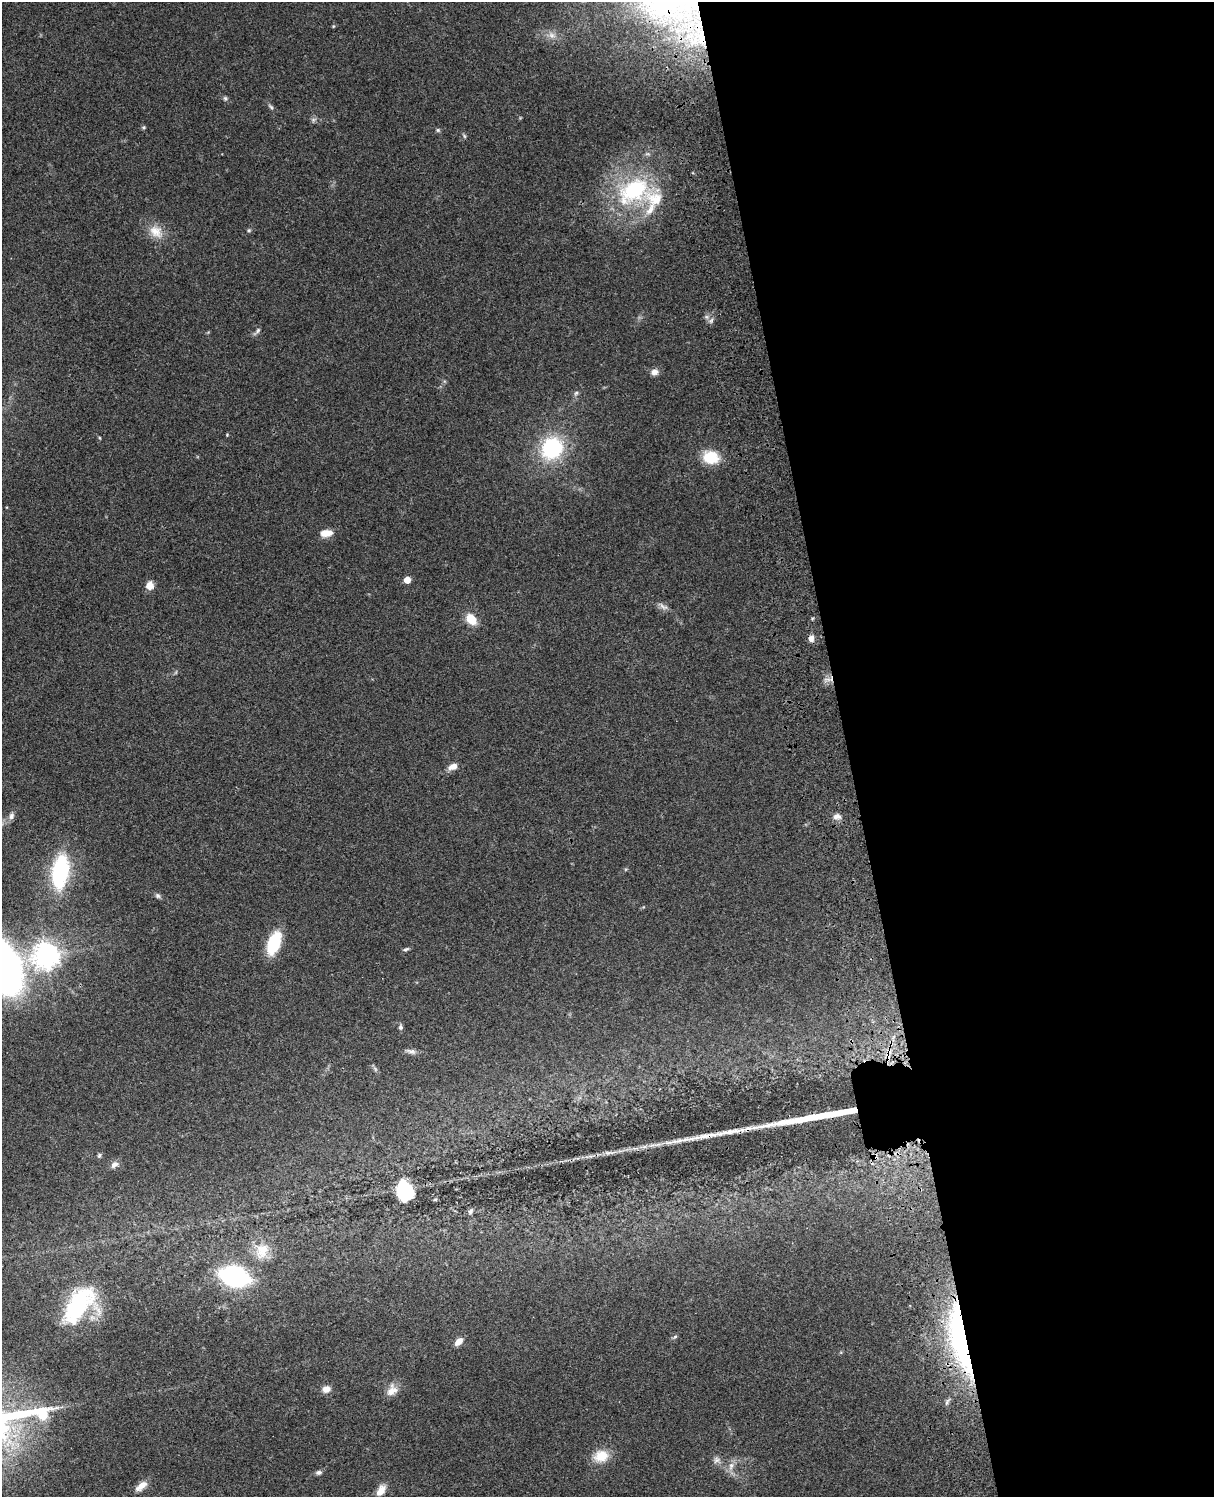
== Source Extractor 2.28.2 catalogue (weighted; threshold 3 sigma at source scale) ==
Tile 8 of 4 x 3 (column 4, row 2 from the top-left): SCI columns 3757-4968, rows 1773-3267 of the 5087 x 4926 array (HDU 1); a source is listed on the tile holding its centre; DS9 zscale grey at full resolution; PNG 1216 x 1499 px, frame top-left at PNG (2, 2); no overlay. Shown black and unused: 31% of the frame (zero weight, under 3 of 4 exposures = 6% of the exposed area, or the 3 px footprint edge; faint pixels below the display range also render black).
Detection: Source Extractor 2.28.2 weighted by HDU 2 'WHT'; one run over the whole footprint, this tile lists its part. Background 0.099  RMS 0.0063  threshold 0.0285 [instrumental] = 3 sigma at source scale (4.5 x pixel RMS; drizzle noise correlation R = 1.50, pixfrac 1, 0.05/0.05 arcsec/px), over >= 5 px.
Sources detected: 57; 1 cosmic-ray / hot-pixel residue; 2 long thin detections or spike segments (spike, bleed or trail) — not listed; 2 inside a brighter listed object's ellipse — not listed separately; the other 52 listed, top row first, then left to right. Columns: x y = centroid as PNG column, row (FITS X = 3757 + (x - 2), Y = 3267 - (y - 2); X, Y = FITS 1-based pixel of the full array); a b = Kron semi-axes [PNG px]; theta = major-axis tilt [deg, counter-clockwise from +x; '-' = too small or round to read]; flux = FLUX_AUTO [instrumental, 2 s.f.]
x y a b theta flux
552 35 11 8 -36 3.7
225 98 6 5 - 1.1
271 107 10 4 -40 1.4
313 120 7 4 72 1.3
144 127 5 5 - 0.84
438 130 5 5 - 0.95
464 136 6 4 -71 0.86
633 190 46 30 31 70
249 230 5 4 - 0.9
156 231 21 15 -38 10
711 320 9 4 59 1.4
257 331 12 4 48 1.6
654 372 9 8 - 3.3
576 393 6 6 - 1.3
227 435 4 4 - 0.55
100 438 5 3 - 0.56
552 448 23 20 55 55
711 457 19 14 -12 17
326 533 14 8 8 6.4
407 580 5 5 - 10
150 585 8 7 - 6.7
663 606 16 5 -33 2.8
471 619 11 8 -45 12
811 638 9 7 76 3
453 767 11 7 22 4.6
11 816 9 7 76 2.4
837 816 11 7 4 3.3
60 871 33 15 81 63
158 896 7 6 - 1.5
274 943 22 11 70 31
406 949 8 4 21 1.3
46 956 9 9 - 510
400 1027 7 6 - 1.5
411 1051 15 6 -13 2.7
99 1156 6 5 - 1.2
114 1165 11 7 35 2.7
404 1191 15 12 -76 41
470 1211 9 5 58 1.5
262 1251 23 18 69 14
234 1276 18 11 -15 140
79 1304 41 23 53 63
675 1337 6 5 - 1
959 1337 88 19 -79 120
459 1341 10 6 43 4.6
326 1389 9 8 - 4.6
392 1390 16 12 52 6.4
601 1456 20 16 15 12
716 1460 10 8 53 2.5
731 1466 12 7 65 3.7
319 1472 8 6 2 1.7
141 1486 16 7 39 5.9
381 1491 12 7 57 6.9
Overlapping masked pixels (flux is a lower limit): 1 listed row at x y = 959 1337